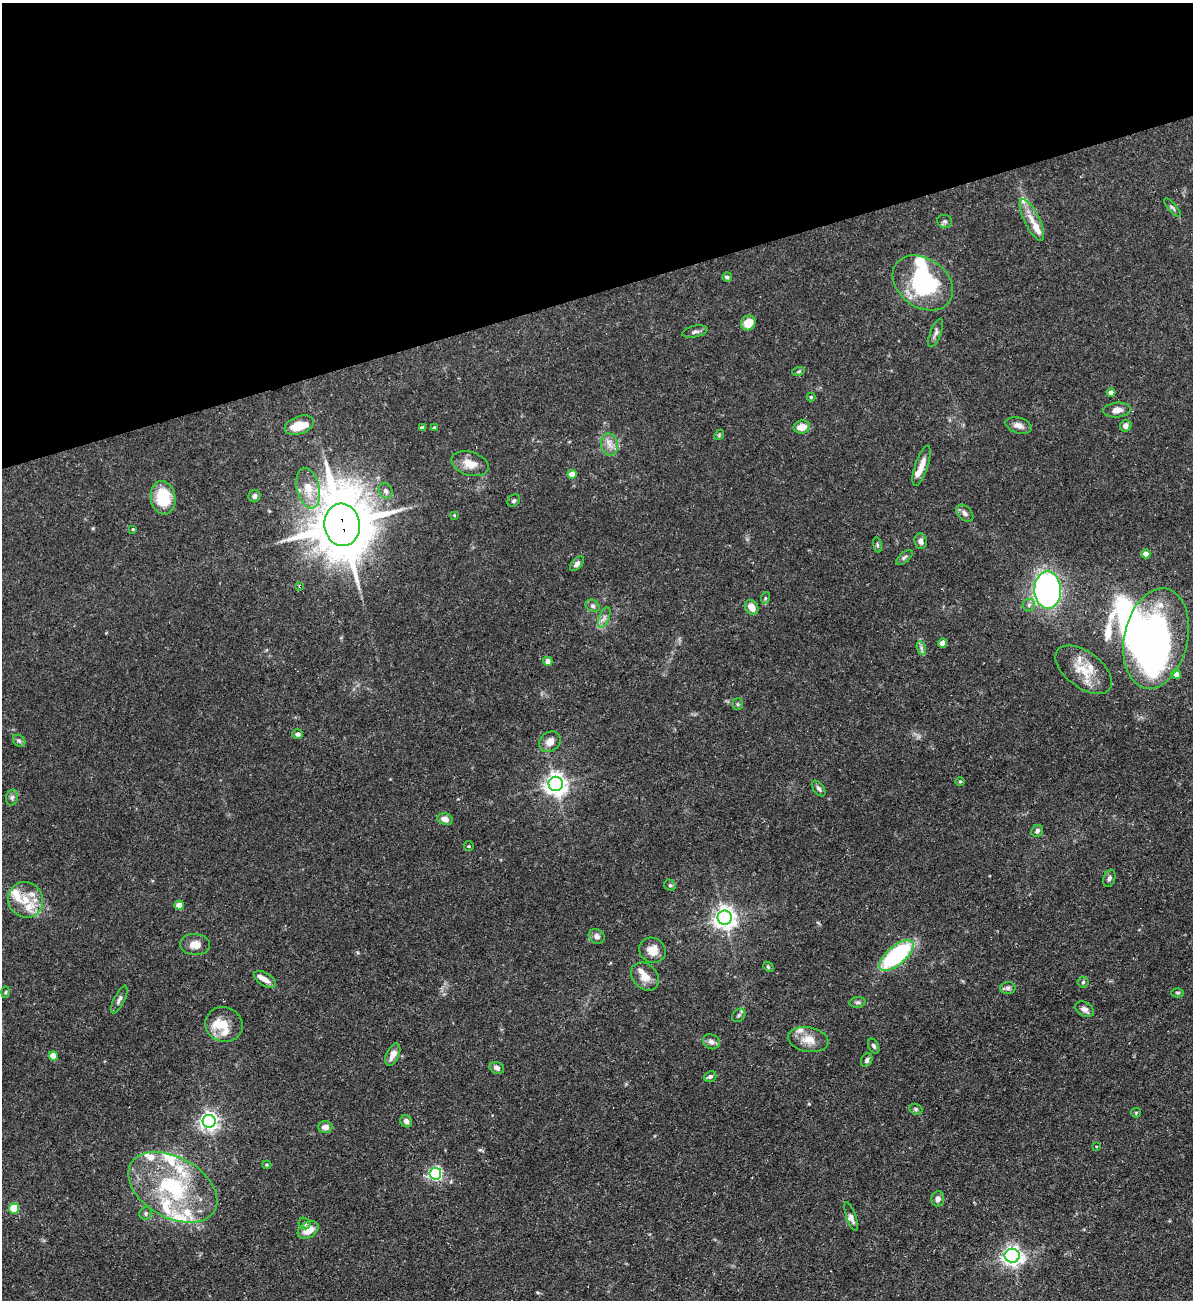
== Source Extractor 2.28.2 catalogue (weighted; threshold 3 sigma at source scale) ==
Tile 3 of 4 x 4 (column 3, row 1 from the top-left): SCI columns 2526-3716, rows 3894-5191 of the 5172 x 5191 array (HDU 1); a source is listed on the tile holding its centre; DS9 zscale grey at full resolution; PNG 1195 x 1302 px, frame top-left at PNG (2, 3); each listed source drawn as its Kron ellipse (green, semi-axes under 4 px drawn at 4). Shown black and unused: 22% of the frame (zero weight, under 3 of 5 exposures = <1% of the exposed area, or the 3 px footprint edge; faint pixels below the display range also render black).
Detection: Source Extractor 2.28.2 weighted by HDU 2 'WHT'; one run over the whole footprint, this tile lists its part. Background 0.0757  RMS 0.0041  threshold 0.0185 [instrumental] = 3 sigma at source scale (4.5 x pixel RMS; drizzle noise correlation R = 1.50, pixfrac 1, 0.05/0.05 arcsec/px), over >= 5 px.
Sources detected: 133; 2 inside a brighter object's white glare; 1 long thin detection or spike segment (spike, bleed or trail) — neither listed nor drawn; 24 inside a brighter listed object's ellipse — not listed separately; the other 106 listed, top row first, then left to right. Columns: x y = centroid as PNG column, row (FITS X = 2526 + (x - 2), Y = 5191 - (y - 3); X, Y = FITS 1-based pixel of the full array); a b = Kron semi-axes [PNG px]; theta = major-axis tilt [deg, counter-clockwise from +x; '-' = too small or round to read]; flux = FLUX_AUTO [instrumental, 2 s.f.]
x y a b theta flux
1173 208 12 3 -49 0.76
1032 220 23 7 -64 4.8
945 221 7 6 - 0.9
727 277 5 4 - 1.1
923 283 33 24 -36 43
748 323 7 7 - 7.1
695 332 13 5 13 1.3
936 333 15 5 68 1.6
798 372 6 4 19 0.53
1111 392 4 4 - 2.1
811 397 4 4 - 0.45
1117 410 13 7 5 2.9
299 425 15 8 19 7.3
1018 425 13 7 -16 2.5
1126 426 6 5 - 2.1
802 427 8 6 11 4.3
422 428 4 3 - 1.1
434 428 4 3 - 0.77
719 435 5 4 - 0.5
609 444 11 8 -78 3
470 464 19 11 -17 5.1
921 466 21 6 72 4.2
572 474 4 4 - 4.4
308 488 20 11 -77 8.2
386 491 8 6 -62 1.4
255 496 6 6 - 1.3
163 498 17 12 -81 16
514 501 7 5 44 0.83
965 513 10 6 -45 1.5
454 515 3 3 - 0.35
342 525 21 17 -83 2500
133 529 3 3 - 0.44
921 541 8 6 -83 2
877 545 8 4 -81 0.67
1146 554 4 4 - 2.8
904 557 10 5 41 0.95
577 564 9 5 49 1.5
300 586 3 3 - 1.7
1048 590 18 13 -89 170
765 598 6 3 72 0.53
1029 605 6 6 - 1.1
593 606 7 5 -31 1
751 607 8 6 -57 3.9
604 618 11 5 68 1.6
1156 638 51 31 78 180
942 643 4 4 - 4.4
921 648 7 4 -71 1
548 661 5 4 - 2.5
1084 670 32 18 -37 10
1176 674 5 4 - 2.4
738 704 5 5 - 0.66
298 734 5 5 - 1.3
19 741 7 5 -43 0.83
550 742 11 9 41 3.3
960 781 5 3 - 0.45
556 784 7 7 - 290
819 788 9 5 -53 1.1
12 797 8 6 75 1
445 819 8 6 -19 2.7
1037 831 6 5 - 1.2
469 846 5 4 - 0.48
1109 878 9 5 71 1.2
670 885 6 5 - 0.76
26 900 18 17 - 9.2
179 905 4 4 - 5.5
725 918 7 7 - 280
597 936 8 7 - 1.7
195 944 15 10 -3 4.1
652 950 13 12 - 5.2
896 955 21 9 40 50
768 967 6 4 -45 0.56
645 976 15 12 -46 4.5
265 979 12 6 -32 2.6
1083 982 5 5 - 0.65
1008 988 7 6 - 1
6 992 6 4 88 0.56
1178 993 6 4 1 0.66
119 999 15 5 64 1.5
858 1002 8 5 6 0.9
1084 1009 10 7 -31 2.1
739 1015 7 5 45 0.91
224 1024 19 17 -21 7.6
808 1039 20 12 -11 5.9
711 1042 8 7 - 1.7
874 1046 8 5 -64 0.93
393 1054 12 6 65 3.2
53 1056 4 4 - 7.2
867 1060 7 5 64 1.2
497 1068 7 5 -25 1.7
710 1077 6 5 - 0.94
916 1109 7 5 -21 0.75
1136 1113 5 4 - 0.53
209 1121 6 6 - 180
406 1121 6 5 - 1.8
325 1127 7 6 - 2.8
1096 1146 4 2 - 0.29
267 1165 4 3 - 0.47
435 1174 6 6 - 83
173 1187 48 30 -29 46
938 1199 8 6 83 1.8
14 1208 5 5 - 18
146 1213 6 6 - 0.97
851 1217 15 5 -71 1.4
305 1224 6 5 - 0.81
308 1230 11 7 32 5.4
1012 1256 7 7 - 160
Overlapping masked pixels (flux is a lower limit): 2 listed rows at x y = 342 525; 300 586